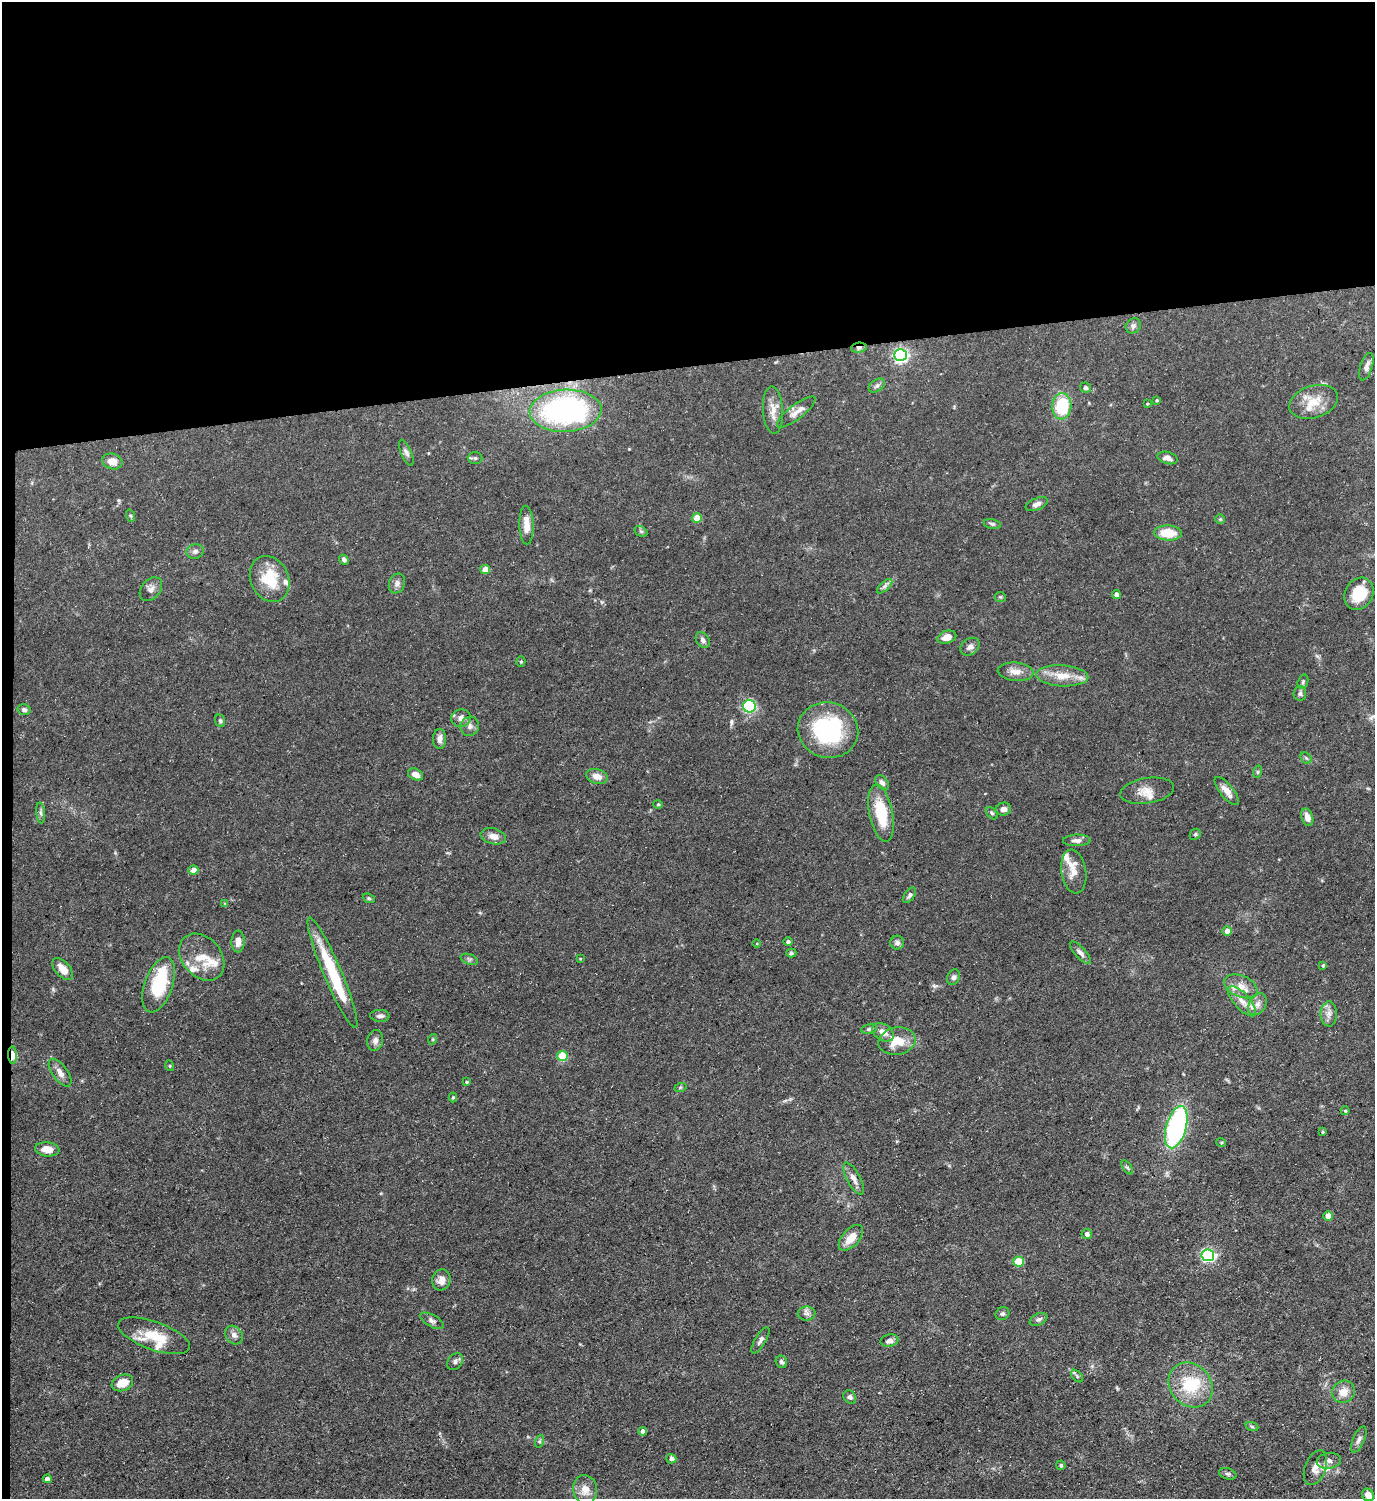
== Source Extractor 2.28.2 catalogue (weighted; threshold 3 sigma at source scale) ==
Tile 1 of 3 x 3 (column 1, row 1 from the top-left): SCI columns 226-1598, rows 2996-4492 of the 4469 x 4492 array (HDU 1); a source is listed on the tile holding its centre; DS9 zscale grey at full resolution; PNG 1377 x 1501 px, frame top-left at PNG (2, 2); each listed source drawn as its Kron ellipse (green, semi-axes under 4 px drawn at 4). Shown black and unused: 25% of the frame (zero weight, under 3 of 5 exposures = <1% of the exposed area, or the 3 px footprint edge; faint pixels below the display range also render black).
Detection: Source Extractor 2.28.2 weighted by HDU 2 'WHT'; one run over the whole footprint, this tile lists its part. Background 0.0577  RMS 0.004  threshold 0.0178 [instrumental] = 3 sigma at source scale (4.5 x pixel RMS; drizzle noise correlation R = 1.50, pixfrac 1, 0.05/0.05 arcsec/px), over >= 5 px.
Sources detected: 157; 2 inside a brighter object's white glare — neither listed nor drawn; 12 inside a brighter listed object's ellipse — not listed separately; the other 143 listed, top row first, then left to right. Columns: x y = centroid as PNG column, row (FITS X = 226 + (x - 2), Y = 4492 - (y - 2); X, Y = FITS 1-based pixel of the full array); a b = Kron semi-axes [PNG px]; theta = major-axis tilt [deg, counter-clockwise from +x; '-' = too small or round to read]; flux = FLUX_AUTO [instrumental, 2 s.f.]
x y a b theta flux
1133 326 8 7 - 1.4
859 348 8 5 7 1.2
900 355 6 6 - 97
1366 367 14 6 71 1.9
877 386 9 5 36 1
1086 388 5 5 - 0.99
1156 400 3 3 - 0.42
1314 402 25 16 18 8.2
1147 404 3 3 - 0.35
1062 406 13 9 87 20
773 410 24 10 -86 4.4
566 411 36 21 3 98
796 412 23 7 38 3.2
406 453 14 5 -67 1.3
475 458 7 6 - 0.86
1167 458 10 6 -16 2.1
112 461 10 7 -16 4.1
1037 504 12 5 24 1.6
131 516 6 4 -71 0.53
697 518 5 4 - 7.6
1220 519 5 5 - 0.48
992 524 8 5 -12 0.86
526 525 19 7 -88 4.7
641 531 7 5 -30 0.64
1168 533 14 7 -3 9.1
195 551 9 7 14 1.4
344 560 5 4 - 0.9
485 570 5 4 - 5.6
270 579 24 19 -65 14
397 583 10 8 67 1.7
885 586 9 4 42 1.2
151 589 13 9 50 2.2
1359 594 17 14 59 11
1116 595 4 4 - 1.5
1000 597 5 5 - 0.5
947 637 9 6 18 3.2
703 640 8 6 -55 1.4
970 647 10 8 37 1.8
521 661 5 4 - 0.5
1016 672 18 9 -5 3.4
1062 676 26 10 -3 7
1303 682 7 5 71 0.73
1300 693 7 6 - 1.1
749 706 6 6 - 24
24 710 6 5 - 1.2
461 718 9 9 - 2.4
220 721 6 4 -69 0.62
470 726 10 9 - 1.8
828 730 30 27 -15 39
440 739 10 6 90 2.1
1306 758 6 5 - 0.59
1257 772 6 4 71 0.56
415 774 8 5 -26 2.8
597 776 11 7 -15 3.1
882 783 8 5 -51 1.5
1147 791 27 12 9 4.9
1227 791 17 6 -51 3.6
658 804 4 4 - 0.44
1003 809 7 6 - 1.9
41 813 10 4 -85 1
881 813 29 11 -79 16
992 813 7 4 -48 0.66
1307 817 9 5 -71 2.8
1195 834 6 5 - 0.61
493 836 13 8 -14 2.7
1077 840 14 6 1 1.9
193 870 5 4 - 2.6
1074 871 22 12 -81 5.1
909 895 9 5 54 1
369 898 6 4 -21 0.52
225 904 4 3 - 0.55
1227 931 4 4 - 2.9
238 942 11 6 87 2.8
788 942 5 4 - 0.9
897 943 7 6 - 1.3
757 944 4 3 - 0.35
791 953 5 4 - 0.61
1080 953 14 5 -47 1.6
202 957 26 19 -49 9.9
469 959 9 5 -18 0.95
580 959 4 3 - 0.28
1323 965 4 3 - 0.59
63 969 13 7 -48 4
332 973 60 9 -67 23
954 977 8 6 63 1.2
159 985 29 14 71 21
1241 986 17 10 -23 4.6
1242 1001 19 7 -47 3.8
1257 1004 12 8 58 2.4
1329 1014 12 8 90 2.4
380 1016 9 6 -2 1.4
869 1029 8 5 12 0.85
883 1032 12 8 -32 3.2
433 1039 5 3 - 0.41
375 1041 11 8 78 1.8
897 1041 19 13 10 8.3
12 1055 9 4 -86 5
562 1056 5 5 - 17
170 1066 5 3 - 0.33
60 1073 16 7 -54 2.7
466 1082 4 3 - 0.47
680 1088 6 4 20 0.53
453 1097 5 4 - 0.48
1345 1111 4 4 - 0.44
1176 1127 22 10 74 75
1323 1132 4 3 - 0.4
1221 1142 5 3 - 0.41
47 1149 12 7 -7 3.9
1127 1167 8 4 -53 0.66
854 1179 18 6 -62 2.8
1328 1216 5 4 - 5
1087 1234 5 5 - 1.6
851 1238 15 8 48 4.7
1208 1255 6 6 - 67
1019 1262 5 5 - 14
441 1280 11 9 73 3
807 1314 9 7 -1 1.4
1002 1314 7 6 - 0.94
1039 1319 9 5 26 1.1
432 1321 13 6 -29 1.4
234 1335 10 8 -51 1.8
154 1336 38 14 -20 12
760 1340 15 5 59 1.4
889 1341 9 6 10 1.8
455 1362 9 7 53 1.2
781 1362 6 5 - 0.96
1077 1376 7 4 -47 0.64
122 1383 11 8 20 5.8
1191 1385 24 20 -48 17
1344 1392 11 11 - 4.2
850 1397 7 6 - 1
1252 1427 7 4 -20 0.56
643 1431 4 4 - 1.5
1359 1439 14 6 66 1.6
540 1441 6 4 71 0.68
671 1459 5 4 - 1.5
1329 1461 12 7 10 1.8
1061 1465 5 4 - 0.6
1315 1468 18 10 68 3.5
1228 1474 9 5 -18 0.91
47 1479 4 4 - 1.7
585 1490 14 12 -81 4.3
1368 1495 6 5 - 3.1
Overlapping masked pixels (flux is a lower limit): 2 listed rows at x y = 859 348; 12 1055
Isophote crosses this tile's border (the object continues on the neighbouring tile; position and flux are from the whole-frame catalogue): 1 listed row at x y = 1368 1495